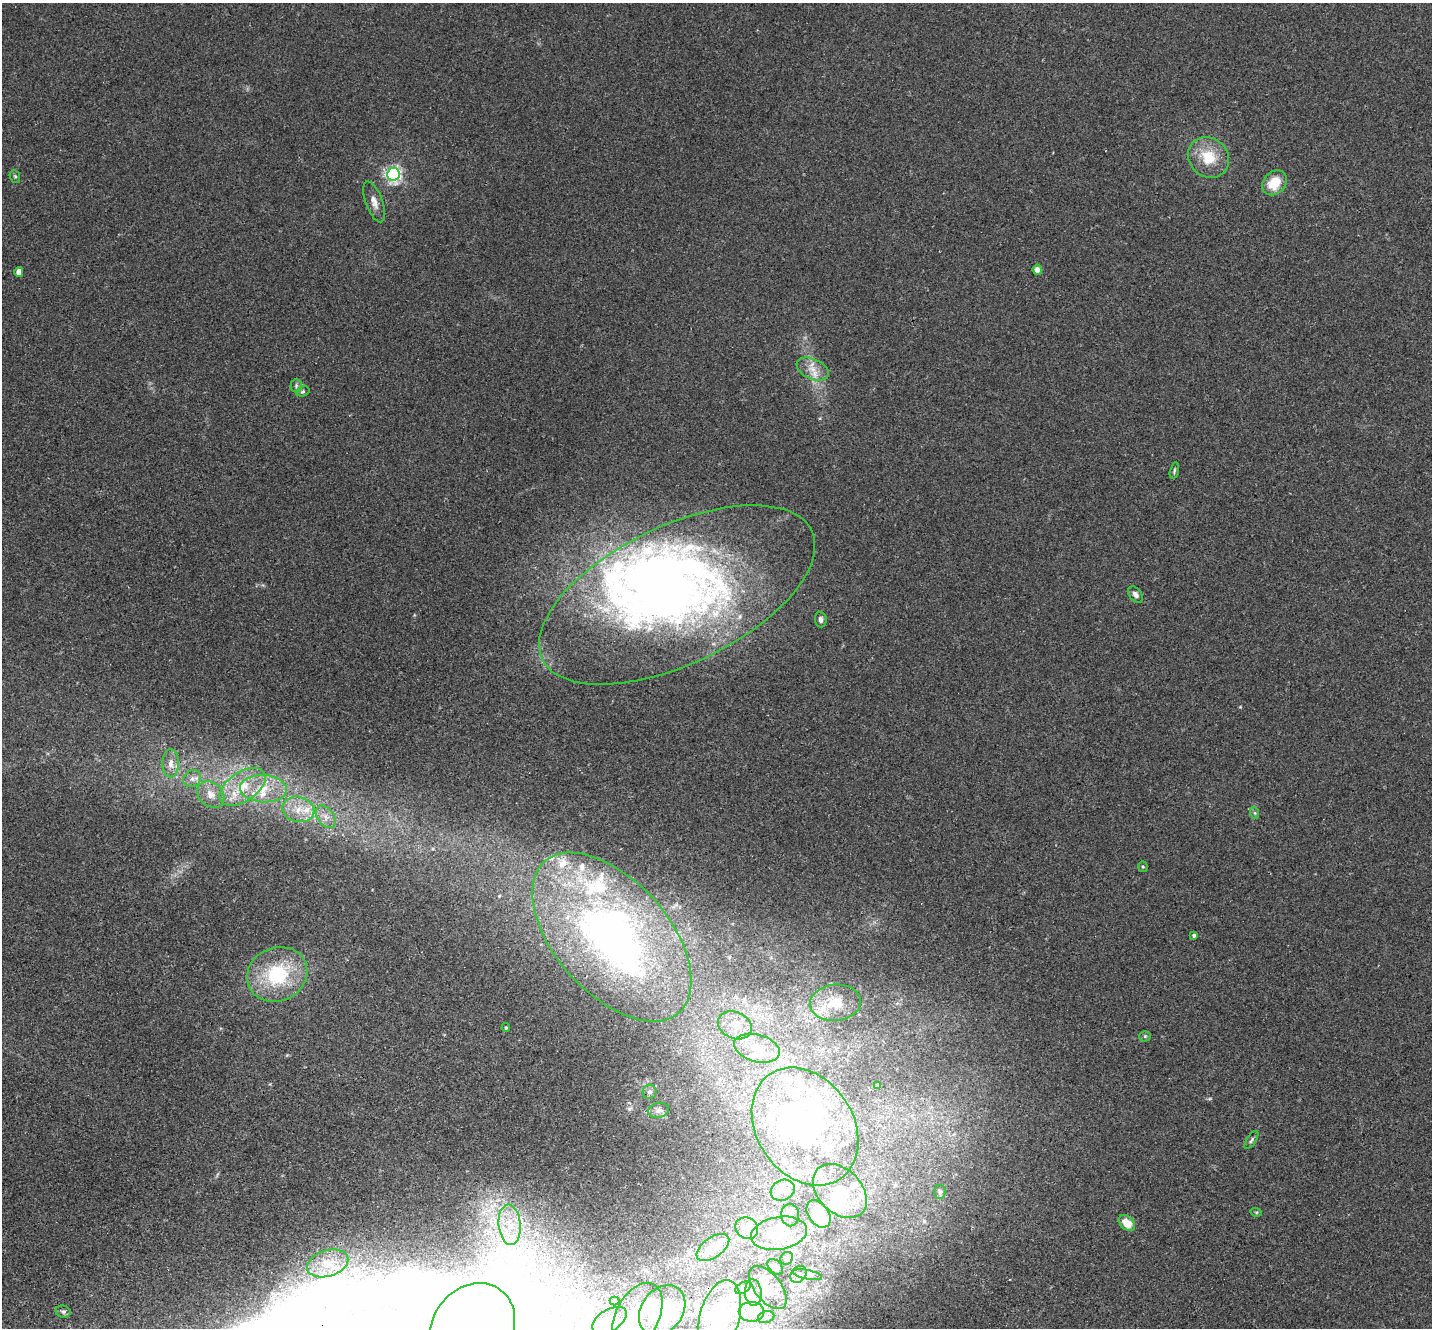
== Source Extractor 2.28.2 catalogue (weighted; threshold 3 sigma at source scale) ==
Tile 7 of 4 x 4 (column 3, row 2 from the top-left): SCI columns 2897-4326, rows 2990-4315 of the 5789 x 5842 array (HDU 1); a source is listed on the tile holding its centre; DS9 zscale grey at full resolution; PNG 1434 x 1330 px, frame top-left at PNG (2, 3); each listed source drawn as its Kron ellipse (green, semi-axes under 4 px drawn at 4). Shown black and unused: <1% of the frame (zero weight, under 2 of 3 exposures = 3% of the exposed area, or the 3 px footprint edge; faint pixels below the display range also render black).
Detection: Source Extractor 2.28.2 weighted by HDU 2 'WHT'; one run over the whole footprint, this tile lists its part. Background 0.0141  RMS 0.0061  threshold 0.0276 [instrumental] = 3 sigma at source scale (4.5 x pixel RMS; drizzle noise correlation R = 1.50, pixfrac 1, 0.05/0.05 arcsec/px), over >= 5 px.
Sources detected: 97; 14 inside a brighter object's white glare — neither listed nor drawn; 19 inside a brighter listed object's ellipse — not listed separately; the other 64 listed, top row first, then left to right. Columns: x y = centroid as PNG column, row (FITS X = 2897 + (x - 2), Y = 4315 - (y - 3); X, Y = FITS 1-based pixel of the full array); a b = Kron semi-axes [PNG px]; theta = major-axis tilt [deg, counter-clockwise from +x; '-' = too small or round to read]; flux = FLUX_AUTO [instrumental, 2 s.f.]
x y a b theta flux
1208 157 21 19 -43 18
393 174 6 6 - 180
15 176 6 5 - 1
1274 183 14 10 47 14
374 202 21 8 -70 5
1037 270 5 4 - 3.6
19 272 5 4 - 6.6
813 369 17 10 -25 7.3
296 386 7 5 89 1.2
303 391 7 4 18 0.95
1174 471 8 4 76 1.1
677 595 149 69 26 400
1135 595 9 6 -50 2.2
821 619 8 6 -85 2.2
171 763 14 8 89 4.7
192 779 9 8 - 2.7
243 787 26 14 34 19
263 789 23 13 -3 16
211 794 15 11 -43 6.4
298 809 16 12 -13 10
1255 813 6 4 -72 0.91
326 817 12 8 -53 4.7
1143 867 5 4 - 0.8
1194 935 4 3 - 1.5
612 937 101 56 -48 280
277 974 31 27 24 45
835 1003 25 18 6 13
735 1025 17 13 -24 9
506 1028 4 3 - 0.74
1145 1036 5 5 - 0.92
757 1048 23 13 -15 13
877 1085 4 4 - 1.5
650 1092 7 7 - 2.2
658 1110 10 7 13 2.6
805 1127 63 48 -56 110
1251 1140 10 4 56 1.4
783 1190 12 10 27 5.6
840 1191 31 21 -45 22
940 1192 7 5 86 1.6
1256 1212 6 3 -17 0.75
818 1214 15 10 -55 25
790 1215 11 9 -89 3.5
1127 1223 9 6 -42 10
510 1225 20 11 -84 13
747 1228 12 10 -32 5.5
779 1233 28 16 10 20
713 1248 19 10 36 7.6
787 1258 7 6 - 1.3
328 1263 21 13 17 13
775 1267 9 6 -45 1.8
799 1274 9 7 49 2.3
807 1275 15 4 -11 2.2
743 1288 8 5 31 1.3
768 1288 25 13 -52 9
753 1293 13 8 -86 4.3
614 1301 5 4 - 0.74
662 1310 27 20 53 19
63 1312 7 6 - 1.6
751 1312 12 10 -1 6
637 1316 36 21 63 24
720 1317 38 20 74 32
766 1317 8 6 15 1.9
610 1320 19 11 31 8
473 1328 47 40 53 390
Isophote crosses this tile's border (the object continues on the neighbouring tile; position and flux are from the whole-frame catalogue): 2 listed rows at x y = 637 1316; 473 1328
Unlisted compact peaks at least as high as the median listed source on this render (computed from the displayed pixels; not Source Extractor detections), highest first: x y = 629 1109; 1240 707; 820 418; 1209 1099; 414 615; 263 585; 433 849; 898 1003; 372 890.